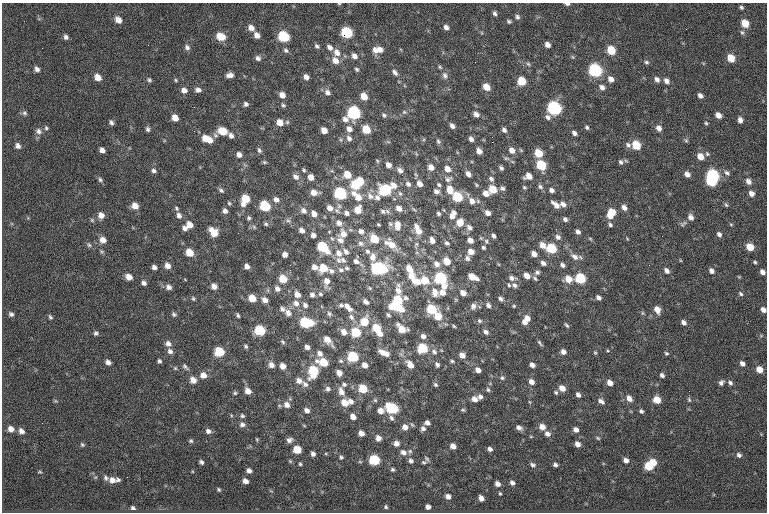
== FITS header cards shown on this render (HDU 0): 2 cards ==
NAXIS1  =                  765
NAXIS2  =                  510

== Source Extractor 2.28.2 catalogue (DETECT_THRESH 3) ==
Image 765 x 510 px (HDU 0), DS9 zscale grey, 1 PNG px = 1 image px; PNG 769 x 514 px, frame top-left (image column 1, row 510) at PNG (2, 3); no overlay
Background -1.71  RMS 10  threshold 30.7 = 3 sigma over >= 5 px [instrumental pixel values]
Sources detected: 478; all 478 listed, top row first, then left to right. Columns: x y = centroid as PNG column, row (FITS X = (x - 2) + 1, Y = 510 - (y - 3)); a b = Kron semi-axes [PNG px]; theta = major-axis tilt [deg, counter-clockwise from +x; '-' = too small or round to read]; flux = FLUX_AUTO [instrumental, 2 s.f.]
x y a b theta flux
339 4 4 3 - 580
567 4 5 3 - 1700
741 7 5 4 - 1200
495 13 6 5 - 1700
517 17 7 6 - 1800
118 20 8 6 -49 4800
509 21 6 5 - 1300
745 23 7 6 - 11000
446 27 6 5 - 2900
251 28 8 6 -48 4100
686 29 2 2 - 300
347 32 7 6 - 39000
742 32 8 5 -61 1400
257 35 6 5 - 4100
284 36 7 6 - 37000
66 37 7 5 -62 1900
220 37 8 7 - 12000
547 45 6 4 -47 3400
317 46 7 5 -32 1500
187 47 8 6 -48 2100
330 47 7 5 -44 2900
380 49 9 7 -36 4400
286 50 7 5 -44 1500
375 50 9 7 -66 4000
611 50 7 6 - 15000
337 52 9 7 -55 5000
354 56 8 6 -50 3400
573 57 6 3 -70 820
258 58 7 6 - 2100
731 58 7 6 - 10000
335 60 9 7 -50 5200
646 62 6 5 - 1300
528 64 6 5 - 1200
440 67 6 4 -47 920
37 69 6 5 - 2300
357 69 6 4 -53 1200
595 70 7 6 - 79000
395 72 9 6 -52 2500
230 75 8 5 4 3300
445 75 8 7 - 2600
98 77 7 6 - 5700
306 77 5 5 - 3000
611 79 7 6 - 4200
657 79 7 5 -49 2600
149 80 6 4 -45 1300
176 80 5 4 - 850
522 81 6 6 - 16000
666 81 7 6 - 2900
486 87 7 5 -46 8100
602 87 7 6 - 3000
184 90 7 6 - 3500
198 90 8 6 -9 2400
327 92 8 6 -50 2900
282 95 6 5 - 4400
700 95 5 4 - 2500
364 96 7 5 -58 7900
246 104 6 5 - 1700
283 105 6 5 - 1100
554 108 8 7 - 91000
404 112 6 6 - 1200
24 113 7 5 -16 1400
354 113 8 7 - 73000
476 114 6 5 - 3400
384 115 6 5 - 1400
718 115 6 5 - 4500
548 117 8 7 - 2400
175 118 6 5 - 6300
345 119 7 7 - 3000
740 120 6 5 - 3000
111 122 5 4 - 1700
280 122 7 7 - 6600
706 123 4 4 - 920
452 126 5 4 - 2500
587 127 5 4 - 1100
46 128 5 4 - 1000
659 128 7 6 - 3600
148 129 6 5 - 1500
349 129 8 6 -55 3900
366 129 6 5 - 14000
324 130 6 5 - 5000
504 130 6 5 - 2200
38 131 9 7 -55 2600
223 131 9 7 -20 12000
574 133 6 4 -43 2400
231 135 7 5 -55 2500
349 138 8 6 -51 2300
205 139 7 6 - 5600
471 139 5 4 - 2400
209 140 9 7 -51 6500
341 140 6 4 -71 860
686 140 6 5 - 1000
438 141 7 5 -59 1300
492 142 2 2 - 4200
628 145 8 6 -44 2100
636 145 7 5 -53 17000
18 146 6 5 - 2500
102 150 5 4 - 3000
259 150 7 5 -63 1500
512 150 8 6 -47 4100
479 151 5 5 - 3900
538 153 7 6 - 13000
707 154 6 5 - 1100
239 155 7 6 - 3000
700 156 7 5 -47 7000
626 161 6 4 -19 830
264 162 6 4 -26 960
621 162 6 5 - 1600
388 165 6 5 - 3700
541 165 7 6 - 27000
431 167 6 5 - 4600
501 168 5 4 - 1500
447 169 7 6 - 4400
304 170 5 4 - 990
400 170 8 5 -44 2600
154 171 6 5 - 1700
727 173 8 5 -39 1900
468 174 6 5 - 3000
687 174 6 5 - 3600
347 175 7 6 - 9200
712 175 7 6 - 62000
528 176 8 6 8 5200
296 177 9 7 -38 2900
311 177 6 5 - 4200
448 179 11 7 22 2800
491 179 7 6 - 1900
100 180 6 5 - 1300
360 181 7 5 -49 10000
711 181 7 5 -45 39000
748 181 7 5 -51 3800
408 184 8 6 -44 2400
419 184 7 6 - 4100
355 185 7 6 - 25000
393 185 9 7 -52 4800
439 185 6 5 - 1200
476 185 5 4 - 840
524 187 5 3 - 860
540 187 7 6 - 1800
502 188 6 5 - 1700
493 189 7 6 - 11000
221 190 8 5 -33 1600
384 190 8 8 - 36000
450 190 9 6 -75 7800
551 190 6 4 -34 2500
436 191 7 6 - 2400
314 192 7 6 - 4500
340 193 7 6 - 60000
400 193 7 5 -66 1500
486 193 7 5 -18 4300
751 193 6 5 - 3800
357 196 17 7 -49 9500
370 196 10 8 -44 4100
457 197 7 6 - 30000
377 198 8 7 - 2200
245 199 9 6 71 15000
276 200 7 6 - 2800
472 201 9 7 -50 4600
229 203 5 4 - 920
563 204 7 5 -33 3400
556 205 10 5 -39 4400
726 205 7 4 -53 1100
135 206 8 7 - 5400
265 206 7 6 - 31000
624 207 6 5 - 3500
176 208 6 5 - 1200
330 208 8 6 -43 4100
399 208 7 6 - 4500
414 209 8 3 -44 1000
358 210 8 7 - 7600
225 211 6 5 - 2400
304 211 8 6 -45 2800
383 211 8 6 -21 2000
454 212 8 6 -38 2300
347 213 6 5 - 2100
487 213 6 5 - 3400
611 213 10 7 62 13000
314 214 6 5 - 3500
438 214 5 5 - 1300
101 215 7 7 - 4400
179 215 7 6 - 2700
452 216 8 7 - 3600
691 217 7 6 - 3200
249 218 6 5 - 1200
565 219 6 5 - 2000
288 221 7 5 -27 1400
460 222 8 7 - 8300
339 223 8 7 - 3500
266 224 6 4 -16 1100
390 224 8 6 -45 1600
398 224 8 6 -56 4500
683 224 11 5 31 1700
731 224 5 4 - 720
189 225 7 6 - 5800
378 225 3 3 - 720
610 225 6 5 - 1600
254 227 6 4 -48 1000
469 227 8 7 - 2400
185 228 7 5 -47 2600
397 228 9 6 -26 3700
302 230 6 4 -42 3000
418 230 15 7 -63 8400
361 231 7 6 - 3000
213 232 10 6 -49 9700
578 232 5 4 - 2300
238 233 3 2 - 530
343 234 11 9 -64 5200
719 234 6 4 -50 2200
313 235 5 4 - 2300
493 236 5 4 - 1800
662 236 2 2 - 330
558 237 7 6 - 2300
332 238 6 4 -30 940
481 238 5 4 - 730
590 238 6 4 -1 730
374 239 8 6 -47 16000
103 240 7 7 - 4700
340 240 11 9 -50 3700
432 240 8 5 -65 3600
470 240 6 5 - 4200
486 241 7 5 -61 1300
361 243 8 7 - 2700
386 243 9 7 -11 3400
447 243 7 5 -36 1700
416 244 8 5 54 1400
89 245 8 5 -44 1500
392 245 16 8 -50 8500
542 245 9 6 -48 4500
323 247 9 6 -44 36000
750 247 6 5 - 10000
483 248 4 4 - 1100
551 248 7 6 - 27000
346 251 9 6 -55 2700
367 251 8 6 -45 2100
471 252 6 5 - 5000
189 253 7 6 - 10000
339 253 10 8 -61 4800
417 253 6 4 -19 1000
360 254 2 2 - 390
534 254 5 5 - 4500
285 255 5 5 - 2800
373 257 10 8 87 4600
575 257 11 7 -38 3900
467 258 7 6 - 2100
339 260 9 7 -66 3100
343 260 9 7 -32 2500
680 260 5 3 - 550
356 261 8 6 -36 2900
446 261 7 6 - 9400
518 262 2 2 - 910
755 262 4 4 - 990
543 263 6 5 - 2400
436 264 9 8 - 4400
167 265 7 6 - 4100
563 265 6 4 -37 2000
649 265 3 2 - 560
247 266 5 4 - 2900
154 267 5 4 - 2300
314 267 7 6 - 3800
323 268 7 7 - 13000
347 268 6 5 - 1200
379 268 11 7 1 66000
409 269 9 6 -53 7600
290 270 2 2 - 3900
341 270 7 6 - 2000
331 271 7 6 - 2100
666 271 6 5 - 2800
711 271 6 5 - 2600
537 272 7 6 - 1700
762 272 5 4 - 3100
411 276 11 9 -58 7300
527 276 6 5 - 5600
129 277 6 5 - 5300
472 277 9 5 -26 9500
739 277 5 3 - 640
440 278 7 6 - 56000
512 278 7 5 -13 2500
535 278 8 5 -46 1400
580 278 7 6 - 33000
283 279 7 6 - 11000
568 279 7 6 - 8000
425 280 9 7 -44 13000
327 281 10 7 86 5500
417 281 13 9 -6 7700
144 283 6 5 - 2100
509 285 6 4 -68 830
515 285 7 5 -25 2000
214 286 6 6 - 3800
444 286 9 8 - 4600
169 287 7 6 - 2800
370 288 5 5 - 920
277 289 7 6 - 2900
398 290 17 8 -85 7600
435 292 12 9 -66 6300
442 292 7 6 - 4700
463 293 6 5 - 4400
297 294 7 6 - 4500
320 294 6 5 - 1100
741 294 7 5 -45 1400
312 295 6 6 - 2200
193 298 6 4 -72 1000
252 298 7 6 - 9200
405 298 10 6 10 2200
598 298 5 4 - 2500
501 299 6 4 -36 1800
265 300 7 5 -40 3900
397 300 7 5 -29 15000
366 302 6 4 -40 2500
296 303 9 8 - 4000
305 305 7 6 - 2300
341 305 6 5 - 1500
488 305 6 5 - 2200
396 306 10 6 -23 34000
473 306 8 6 82 2700
514 306 4 3 - 720
348 307 13 6 -44 4900
282 309 8 6 -38 1900
431 309 7 6 - 23000
657 309 7 5 -60 5700
763 310 6 5 - 3200
288 313 9 7 -46 4000
642 313 6 4 -90 940
11 314 6 5 - 1700
174 314 7 5 -33 1400
329 314 7 6 - 1500
238 315 4 3 - 1100
388 315 6 5 - 1300
438 316 8 7 - 12000
50 317 6 4 -59 1100
351 317 9 7 -59 2900
527 318 7 6 - 4100
479 321 7 5 -31 1400
364 322 9 8 - 13000
524 322 7 5 -34 3400
683 322 5 5 - 2700
306 323 9 6 -10 42000
567 325 7 4 -48 1100
454 326 5 4 - 780
376 328 7 6 - 14000
402 329 9 6 -37 9900
260 330 7 6 - 31000
344 332 7 6 - 5100
356 332 7 6 - 23000
486 332 7 5 -35 2300
96 333 5 5 - 1400
379 333 7 6 - 4800
423 336 7 6 - 2500
327 340 11 6 -48 7200
283 342 7 4 -42 1100
540 343 10 4 -55 1300
168 344 8 7 - 3000
246 346 6 5 - 1200
307 347 6 5 - 2800
422 348 6 6 - 27000
170 351 8 6 -41 2500
608 351 5 3 - 630
219 352 7 6 - 23000
434 352 9 7 -47 2800
563 352 6 5 - 3200
384 353 13 6 -24 5800
595 353 5 4 - 830
666 353 6 5 - 1000
319 354 7 6 - 3300
462 355 6 5 - 4500
353 356 7 6 - 34000
159 361 5 4 - 1300
341 361 7 5 -15 1500
452 361 5 4 - 1100
108 362 5 4 - 2700
323 362 9 6 -17 17000
742 363 5 4 - 2600
271 365 7 6 - 3900
365 365 6 5 - 4100
410 365 8 6 -50 5800
437 365 6 5 - 1900
532 365 5 4 - 3100
283 366 6 5 - 4800
185 367 11 5 -44 1700
175 368 5 5 - 870
759 369 6 5 - 6700
478 370 6 5 - 3600
313 371 10 7 84 29000
339 373 6 5 - 4100
203 375 7 7 - 4800
662 375 5 4 - 2000
502 378 6 5 - 1300
193 380 7 6 - 5100
299 381 8 7 - 3800
531 382 6 5 - 3800
610 383 6 5 - 4300
721 383 7 6 - 2100
730 383 6 5 - 1800
305 384 9 6 -43 2700
344 384 6 5 - 1600
435 385 6 4 -45 1200
363 388 7 6 - 18000
562 388 7 5 -41 5700
328 389 6 6 - 2000
488 390 7 5 -72 1300
248 391 7 5 -52 5100
341 391 10 7 -69 4700
689 391 2 2 - 330
556 392 5 5 - 1200
235 393 5 4 - 990
578 395 6 5 - 2400
480 397 7 6 - 2400
629 398 7 5 -53 4100
474 399 7 6 - 3900
375 400 5 5 - 1100
657 400 6 5 - 9700
689 400 7 4 -63 1000
350 401 7 6 - 3200
601 401 8 5 -35 2600
530 402 6 3 -70 700
344 403 8 7 - 7500
287 405 8 7 - 4100
392 408 8 6 -30 46000
307 410 6 5 - 2900
463 410 6 5 - 1000
380 411 6 6 - 4300
641 411 5 4 - 1600
231 415 5 3 - 600
242 416 6 5 - 1200
353 417 6 5 - 4300
391 418 7 6 - 1800
427 423 5 5 - 2600
242 424 7 6 - 2300
405 427 7 6 - 4500
542 427 7 6 - 4800
519 428 7 5 -33 3000
11 429 7 6 - 4100
423 429 6 6 - 2100
576 429 6 5 - 3500
21 431 7 5 -42 2900
208 431 7 5 -30 2600
361 433 5 5 - 4400
547 434 7 5 -34 3300
378 438 6 6 - 3800
598 438 5 4 - 880
257 439 5 3 - 680
289 440 7 6 - 2400
191 441 5 5 - 1200
396 443 6 6 - 3500
577 444 6 5 - 3700
82 445 6 4 -48 1000
453 446 5 5 - 4000
297 449 6 5 - 12000
490 449 5 4 - 2300
410 451 6 5 - 1300
403 452 8 6 -36 3400
313 454 4 4 - 2100
739 455 6 5 - 1900
341 457 5 4 - 1100
427 459 8 4 -51 1200
374 460 7 6 - 34000
626 460 5 5 - 3200
411 461 6 6 - 2100
201 462 5 4 - 1600
424 462 6 4 -4 1100
653 462 6 5 - 8000
300 464 4 4 - 840
533 465 7 5 -15 1700
555 465 5 4 - 1900
648 466 6 6 - 19000
392 469 5 4 - 1200
249 470 5 4 - 2800
40 472 6 3 -1 770
106 478 6 5 - 1600
118 479 5 4 - 1400
112 480 8 7 - 4300
245 481 5 4 - 2900
512 483 5 4 - 2400
497 484 5 4 - 3100
219 490 4 4 - 980
500 493 4 3 - 760
448 496 5 4 - 3000
481 498 5 4 - 3500
386 507 5 4 - 1100
428 507 4 4 - 2800
133 508 5 4 - 1500
At the frame edge (FLAGS 8, measured only in part): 3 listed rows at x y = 339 4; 567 4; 763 310